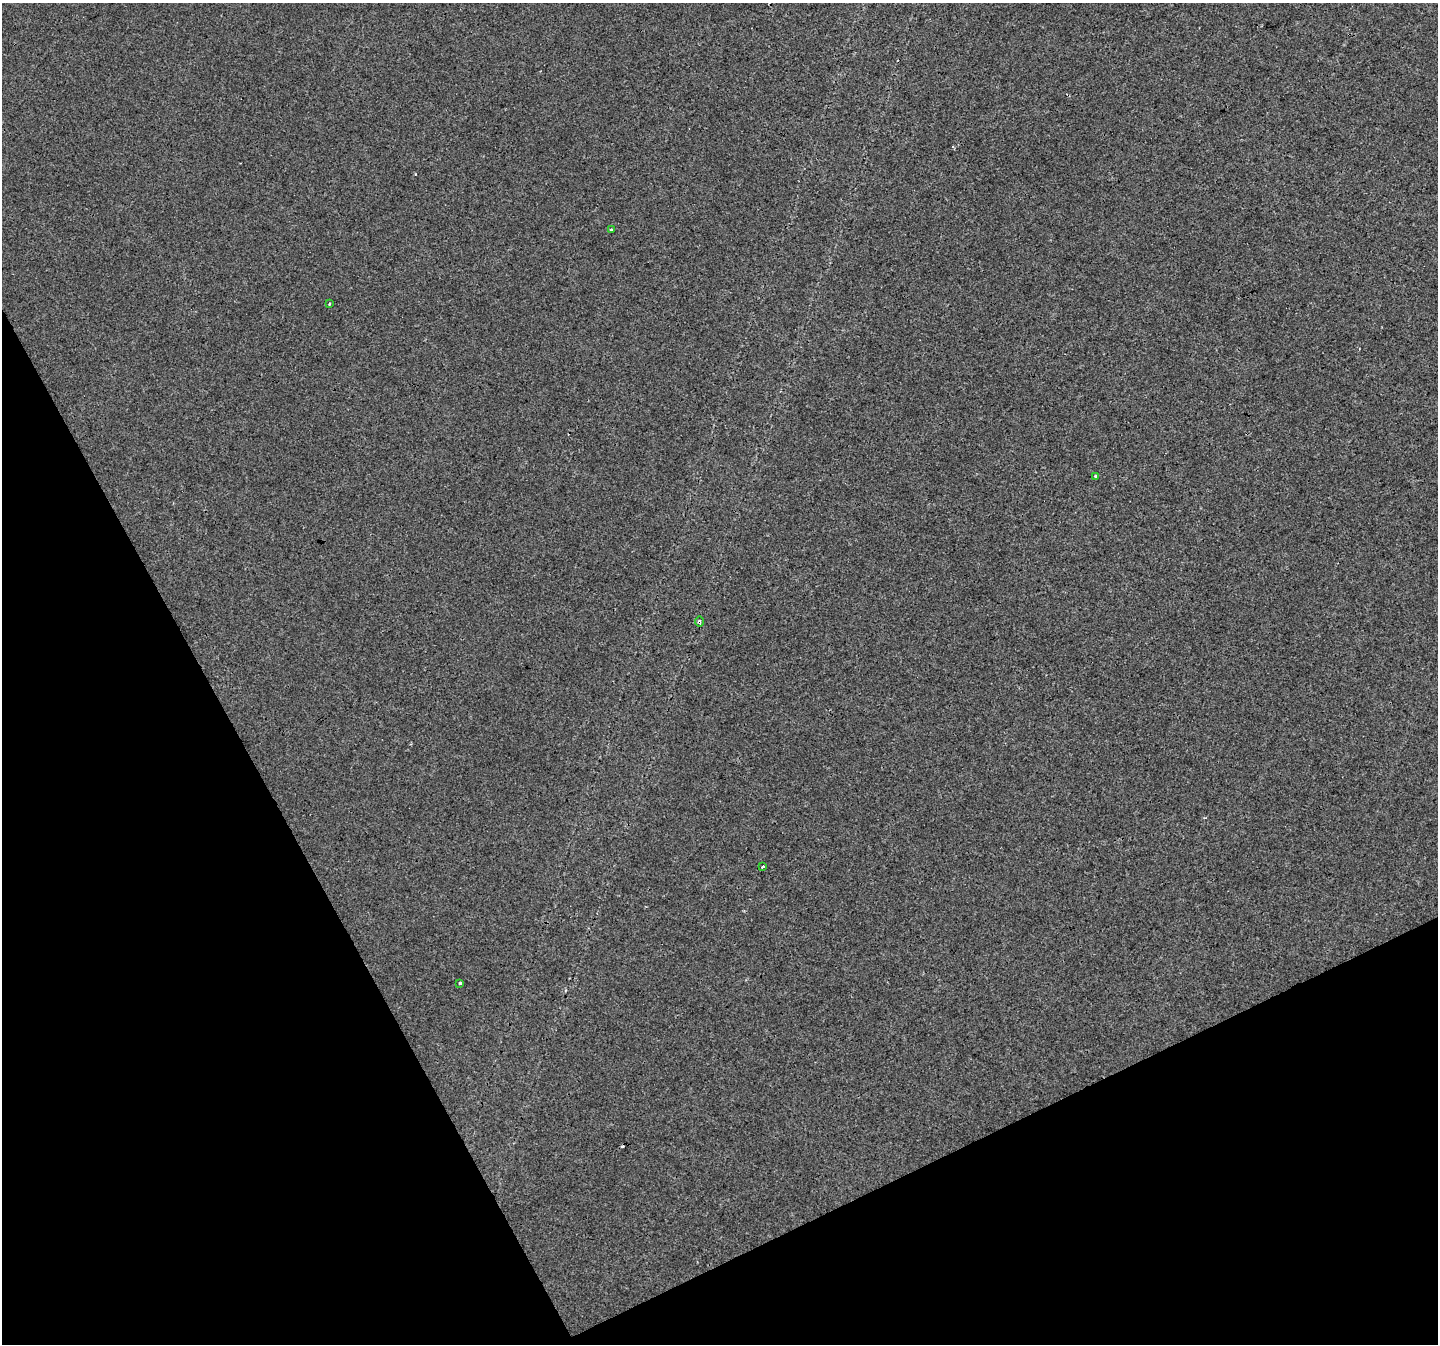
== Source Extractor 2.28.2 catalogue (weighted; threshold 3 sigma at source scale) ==
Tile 14 of 4 x 4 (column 2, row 4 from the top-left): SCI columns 1438-2873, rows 101-1442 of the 5750 x 5629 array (HDU 1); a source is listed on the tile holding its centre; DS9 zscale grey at full resolution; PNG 1440 x 1346 px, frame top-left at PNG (2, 3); each listed source drawn as its Kron ellipse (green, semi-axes under 4 px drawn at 4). Shown black and unused: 25% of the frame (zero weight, under 3 of 4 exposures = <1% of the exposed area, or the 3 px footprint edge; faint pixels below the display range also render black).
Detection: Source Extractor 2.28.2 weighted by HDU 2 'WHT'; one run over the whole footprint, this tile lists its part. Background 0.00784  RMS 0.0018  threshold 0.00832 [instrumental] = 3 sigma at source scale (4.5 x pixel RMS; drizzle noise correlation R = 1.50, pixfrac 1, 0.0396/0.0396 arcsec/px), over >= 5 px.
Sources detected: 8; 2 cosmic-ray / hot-pixel residue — neither listed nor drawn; the other 6 listed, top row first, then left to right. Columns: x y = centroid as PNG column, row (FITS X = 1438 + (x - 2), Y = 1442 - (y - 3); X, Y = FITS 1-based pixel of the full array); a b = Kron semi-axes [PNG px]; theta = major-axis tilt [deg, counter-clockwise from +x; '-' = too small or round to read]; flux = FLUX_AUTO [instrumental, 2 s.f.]
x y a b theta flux
611 229 3 3 - 1.3
329 304 3 2 - 0.24
1095 476 3 3 - 0.81
699 622 5 4 - 0.35
763 867 4 2 - 0.23
460 983 3 3 - 0.53
Overlapping masked pixels (flux is a lower limit): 1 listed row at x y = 699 622